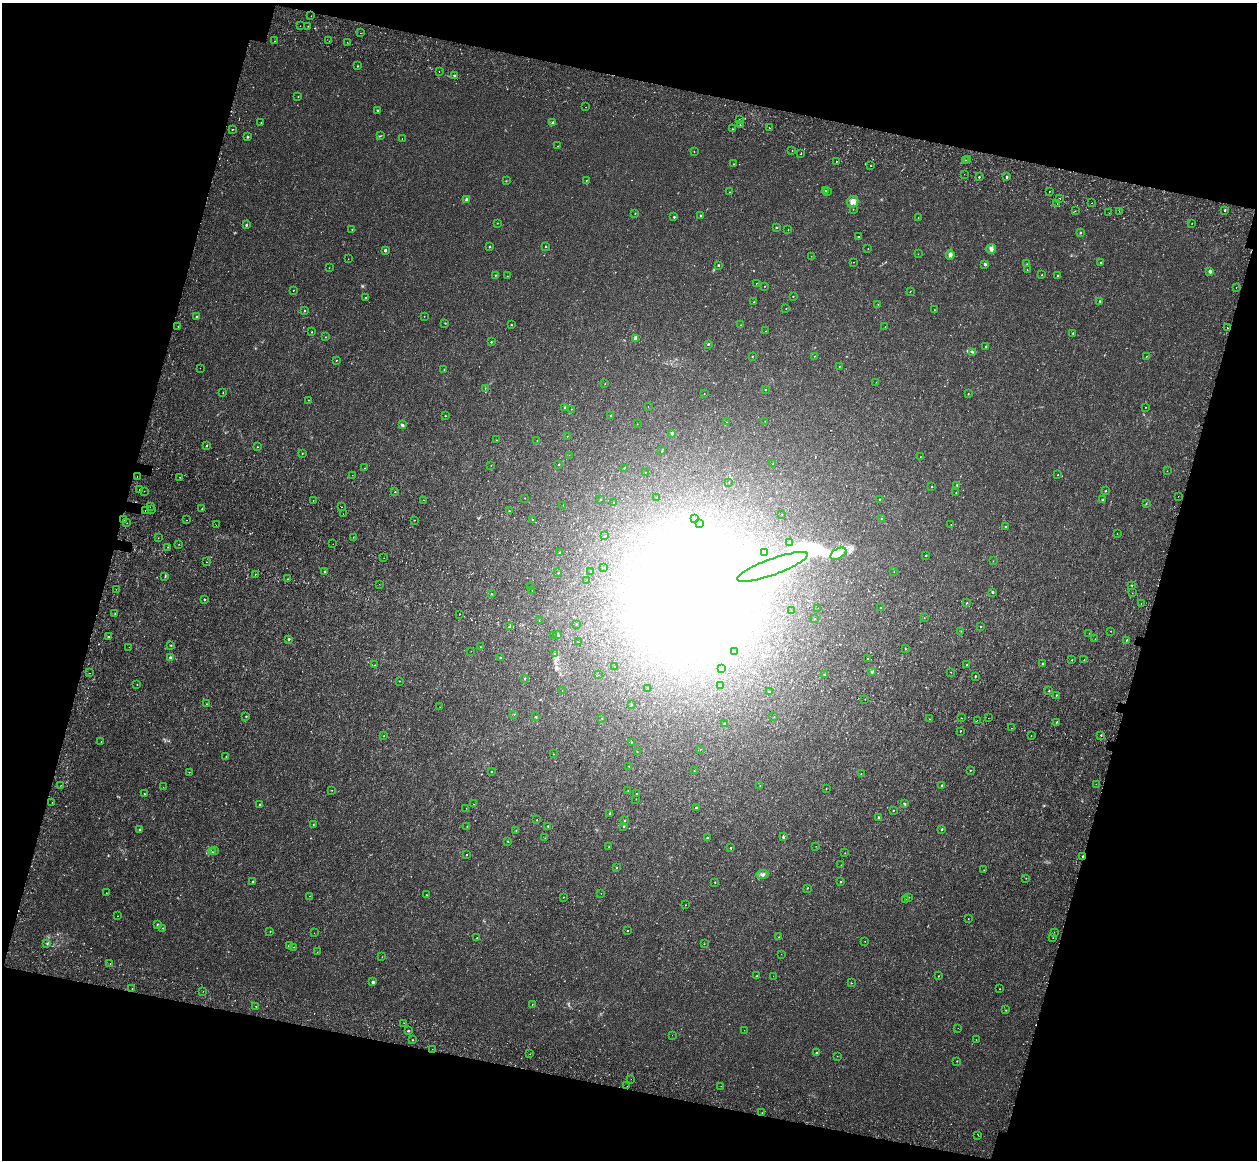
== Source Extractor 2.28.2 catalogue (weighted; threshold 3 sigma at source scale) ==
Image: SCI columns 146-5165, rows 615-5245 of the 5358 x 5763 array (HDU 1 of 3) = the unmasked area's bounding box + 8 px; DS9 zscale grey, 4 x 4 block average (1 PNG px = mean of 4 x 4 image px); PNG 1259 x 1162 px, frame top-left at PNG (2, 3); each listed source drawn as its Kron ellipse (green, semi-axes under 4 px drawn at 4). Shown black and unused: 31% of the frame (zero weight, under 3 of 4 exposures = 17% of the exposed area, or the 3 px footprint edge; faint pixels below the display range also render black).
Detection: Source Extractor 2.28.2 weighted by HDU 2 'WHT'. Background 3.37e-04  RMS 0.0013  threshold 0.00577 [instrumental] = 3 sigma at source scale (4.5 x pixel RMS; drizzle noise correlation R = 1.50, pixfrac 1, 0.0396/0.0396 arcsec/px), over >= 5 px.
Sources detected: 459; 4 too faint to see at this stretch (4 x 4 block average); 22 inside a brighter object's white glare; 7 cosmic-ray / hot-pixel residue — neither listed nor drawn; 1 coinciding with a brighter row at this scale — not listed separately; the other 425 listed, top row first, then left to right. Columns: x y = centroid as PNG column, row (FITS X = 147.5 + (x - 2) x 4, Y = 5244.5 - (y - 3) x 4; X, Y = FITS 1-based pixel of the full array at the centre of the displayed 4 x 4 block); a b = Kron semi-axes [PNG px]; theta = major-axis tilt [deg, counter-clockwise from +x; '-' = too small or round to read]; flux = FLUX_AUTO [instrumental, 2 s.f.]
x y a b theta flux
311 16 2 2 - 0.16
300 26 2 2 - 0.21
308 26 2 2 - 0.32
360 33 2 2 - 0.38
275 41 2 2 - 1.4
329 41 2 2 - 0.2
347 42 2 2 - 0.21
357 66 2 2 - 0.4
439 72 2 2 - 0.28
455 76 2 2 - 0.81
298 96 2 2 - 0.3
586 107 2 2 - 0.11
378 110 2 2 - 0.88
739 120 2 2 - 0.2
261 122 2 2 - 0.15
552 123 3 2 - 0.77
740 125 2 2 - 0.53
769 128 2 2 - 0.58
233 129 2 2 - 1.9
732 129 2 2 - 0.33
380 136 2 2 - 0.26
247 137 2 2 - 0.83
402 138 2 2 - 0.14
558 146 2 2 - 0.16
694 151 2 2 - 0.18
792 151 2 2 - 0.16
801 154 2 2 - 0.66
968 159 2 2 - 1.3
966 160 2 2 - 0.49
836 161 2 2 - 0.87
734 164 2 2 - 0.39
870 165 2 2 - 0.53
964 174 2 2 - 0.65
979 177 2 2 - 0.62
1007 177 2 2 - 1.4
586 180 2 2 - 0.3
506 181 2 2 - 0.24
825 191 2 2 - 0.37
1050 191 2 2 - 0.32
729 192 2 2 - 0.23
827 192 2 2 - 0.2
1060 198 2 2 - 0.87
467 199 2 2 - 2.8
853 202 6 5 - 4.5
1092 203 2 2 - 0.52
1057 204 2 2 - 0.71
853 209 2 2 - 0.22
1225 210 2 2 - 0.67
1075 211 2 2 - 0.31
1119 211 2 2 - 0.24
635 213 2 2 - 0.32
1109 213 2 2 - 0.17
700 216 2 2 - 0.67
674 217 2 2 - 0.66
918 218 2 2 - 0.46
497 223 2 2 - 0.25
1192 223 2 2 - 0.22
246 225 2 2 - 0.9
776 227 2 2 - 0.71
352 229 2 2 - 0.3
788 230 2 2 - 0.22
1080 233 2 2 - 0.92
858 237 2 2 - 0.55
489 247 2 2 - 0.74
546 247 2 2 - 0.47
868 248 2 2 - 0.19
991 249 5 4 - 2
385 250 2 2 - 1.4
918 254 2 2 - 0.15
950 255 5 4 - 1.9
811 256 2 2 - 0.19
348 259 2 2 - 0.15
853 262 2 2 - 0.14
1101 262 2 2 - 0.54
985 264 3 2 - 1.3
1027 264 2 2 - 0.27
718 265 2 2 - 0.86
329 268 2 2 - 0.19
1027 270 2 2 - 0.21
1210 271 3 2 - 2.6
495 275 2 2 - 0.44
1042 275 2 2 - 0.31
507 276 2 2 - 0.23
1058 276 2 2 - 0.97
756 283 2 2 - 0.24
764 286 2 2 - 0.31
1236 287 2 2 - 0.2
293 290 2 2 - 0.37
910 291 2 2 - 0.22
793 296 2 2 - 0.33
366 298 2 2 - 0.6
1100 301 2 2 - 0.58
754 302 2 2 - 0.41
878 304 2 2 - 0.21
786 308 2 2 - 0.27
934 310 2 2 - 0.18
304 311 2 2 - 0.41
424 316 2 2 - 0.19
197 317 2 2 - 1.3
445 323 2 2 - 0.41
511 325 2 2 - 0.53
741 325 2 2 - 0.27
178 326 2 2 - 0.16
885 327 2 2 - 0.23
1227 328 2 2 - 0.43
765 331 2 2 - 0.2
311 332 2 2 - 0.34
1073 333 2 2 - 0.76
325 337 2 2 - 0.24
636 338 4 4 - 2.6
491 342 2 2 - 0.52
708 344 2 2 - 0.83
986 346 2 2 - 0.84
973 352 4 2 - 0.89
752 356 2 2 - 0.32
814 356 2 2 - 0.22
1146 357 2 2 - 0.35
336 360 2 2 - 0.28
839 366 2 2 - 0.29
200 368 2 2 - 0.14
444 370 2 2 - 0.38
876 382 2 2 - 0.15
605 384 2 2 - 0.25
485 388 2 2 - 0.3
765 389 2 2 - 0.39
223 393 2 2 - 0.22
704 393 2 2 - 0.21
968 394 2 2 - 0.52
308 400 2 2 - 0.24
648 406 2 2 - 0.54
565 407 2 2 - 0.47
1145 407 2 2 - 0.21
571 409 2 2 - 0.16
445 415 2 2 - 0.28
610 415 2 2 - 0.39
765 421 2 2 - 0.15
726 422 2 2 - 0.28
637 424 2 2 - 0.27
402 425 3 2 - 1.6
672 433 2 2 - 2
567 436 2 2 - 0.21
496 440 2 2 - 0.29
537 441 2 2 - 0.19
207 445 2 2 - 0.52
257 447 2 2 - 0.36
662 451 2 2 - 0.48
302 453 2 2 - 0.3
569 455 2 2 - 0.12
920 457 2 2 - 0.21
559 464 2 2 - 0.48
773 464 2 2 - 0.26
491 465 2 2 - 0.15
364 468 2 2 - 0.23
624 468 2 2 - 0.46
1167 471 2 2 - 0.16
645 472 2 2 - 0.15
352 475 2 2 - 0.12
1058 475 2 2 - 0.23
137 476 2 2 - 0.22
180 477 2 2 - 1.6
729 482 2 2 - 0.2
957 485 2 2 - 0.5
932 487 2 2 - 0.37
139 489 2 2 - 0.26
144 491 2 2 - 0.22
1105 491 2 2 - 0.4
395 492 2 2 - 0.23
956 493 2 2 - 0.4
1178 496 2 2 - 0.19
525 498 2 2 - 0.21
656 498 2 2 - 0.61
601 499 2 2 - 0.36
879 499 2 2 - 0.36
424 500 2 2 - 0.2
1103 500 2 2 - 0.61
313 501 2 2 - 0.28
613 503 2 2 - 0.36
1146 504 2 2 - 0.33
563 505 2 2 - 0.18
150 507 2 2 - 0.15
341 507 2 2 - 0.2
151 509 2 2 - 0.29
202 509 2 2 - 0.27
145 510 2 2 - 0.2
510 511 2 2 - 0.52
343 514 2 2 - 0.13
782 514 2 2 - 0.2
882 518 2 2 - 0.45
695 519 2 2 - 0.17
124 520 2 2 - 0.18
186 520 2 2 - 0.15
414 520 2 2 - 0.45
533 520 2 2 - 0.67
127 523 2 2 - 0.18
699 524 2 2 - 0.14
951 524 2 2 - 0.17
216 525 2 2 - 0.2
1005 527 2 2 - 0.77
1117 533 2 2 - 0.16
605 536 2 2 - 0.3
353 537 2 2 - 0.2
158 538 2 2 - 0.18
790 542 2 2 - 0.19
179 544 2 2 - 0.19
333 544 2 2 - 0.48
168 547 2 2 - 0.31
560 552 2 2 - 0.38
764 552 2 2 - 0.17
838 554 9 5 29 4.5
926 555 2 2 - 0.55
384 558 2 2 - 0.15
993 561 2 2 - 0.13
207 562 2 2 - 0.39
773 567 37 8 20 890
604 568 2 2 - 0.15
325 571 2 2 - 0.73
591 571 2 2 - 0.27
894 572 2 2 - 0.15
558 573 2 2 - 0.34
255 574 2 2 - 0.27
165 576 3 2 - 0.47
287 579 2 2 - 0.31
587 580 2 2 - 0.12
379 584 2 2 - 0.12
1132 585 2 2 - 0.4
531 587 2 2 - 0.24
116 589 2 2 - 0.2
532 590 2 2 - 0.24
992 592 2 2 - 1
1132 593 2 2 - 0.17
491 594 2 2 - 0.33
204 599 2 2 - 0.64
967 602 2 2 - 0.24
1141 603 2 2 - 0.17
818 608 2 2 - 0.14
880 608 2 2 - 0.41
791 610 2 2 - 0.15
115 614 2 2 - 0.31
460 614 2 2 - 0.22
924 618 2 2 - 0.28
814 619 2 2 - 0.4
539 620 2 2 - 0.17
576 624 2 2 - 0.3
509 627 2 2 - 0.71
980 627 2 2 - 0.29
961 631 2 2 - 0.62
1111 631 2 2 - 0.25
1089 633 2 2 - 0.16
557 634 2 2 - 1.6
553 636 2 2 - 0.28
108 637 2 2 - 0.67
289 639 2 2 - 0.81
1095 639 2 2 - 0.46
1126 640 2 2 - 0.46
579 642 2 2 - 0.2
171 645 2 2 - 0.42
129 647 2 2 - 0.091
480 647 2 2 - 0.25
905 648 2 2 - 0.21
471 651 2 2 - 0.12
735 651 2 2 - 0.2
554 654 3 2 - 0.44
500 657 2 2 - 0.55
170 658 3 2 - 1.4
867 659 2 2 - 0.4
1072 660 2 2 - 0.33
1084 660 2 2 - 0.28
1042 664 2 2 - 0.65
375 665 2 2 - 0.15
967 665 2 2 - 0.35
614 666 2 2 - 0.14
722 669 2 2 - 0.19
872 672 2 2 - 1.1
951 672 2 2 - 0.37
90 673 2 2 - 0.12
824 674 2 2 - 0.53
598 675 2 2 - 0.68
975 676 2 2 - 0.56
525 678 2 2 - 0.56
399 681 2 2 - 0.34
137 684 2 2 - 0.22
720 686 2 2 - 0.37
648 688 2 2 - 0.13
562 690 2 2 - 0.16
1049 691 2 2 - 0.35
770 692 2 2 - 1.2
1056 695 2 2 - 0.33
865 699 2 2 - 0.2
206 704 2 2 - 0.27
632 704 2 2 - 0.53
440 707 2 2 - 0.17
514 714 2 2 - 0.17
246 716 2 2 - 0.53
536 717 2 2 - 0.58
774 717 2 2 - 0.24
602 718 2 2 - 0.22
962 718 2 2 - 0.17
988 718 2 2 - 0.14
929 719 2 2 - 0.24
977 720 2 2 - 0.17
1056 722 2 2 - 0.57
724 723 2 2 - 0.47
1011 728 2 2 - 0.26
960 731 2 2 - 0.45
1101 735 2 2 - 0.44
384 736 2 2 - 0.25
1031 736 2 2 - 0.19
101 742 2 2 - 0.2
631 742 2 2 - 0.34
700 749 2 2 - 0.17
637 751 2 2 - 0.17
553 754 2 2 - 0.21
226 756 2 2 - 0.24
629 766 2 2 - 0.22
694 770 2 2 - 0.32
970 770 2 2 - 0.48
492 771 2 2 - 0.48
189 772 2 2 - 0.22
861 774 2 2 - 0.15
1096 784 2 2 - 0.19
61 785 2 2 - 0.2
942 785 2 2 - 1.1
760 786 2 2 - 0.26
163 787 2 2 - 0.19
826 789 2 2 - 0.36
332 790 2 2 - 0.22
628 790 2 2 - 0.23
144 794 2 2 - 0.31
637 794 2 2 - 0.56
636 799 2 2 - 0.16
52 802 2 2 - 0.14
474 804 2 2 - 0.13
905 804 3 2 - 0.86
260 805 2 2 - 0.55
466 808 2 2 - 0.16
696 808 2 2 - 1.1
893 810 2 2 - 0.32
610 813 2 2 - 1.3
878 817 2 2 - 0.61
537 820 2 2 - 0.16
624 820 2 2 - 0.34
313 824 2 2 - 0.25
467 826 2 2 - 0.29
548 826 2 2 - 0.45
624 826 2 2 - 0.65
942 829 2 2 - 0.78
140 830 3 2 - 0.96
516 830 2 2 - 0.28
783 837 2 2 - 1
545 838 2 2 - 0.17
707 838 2 2 - 0.63
508 841 2 2 - 0.39
609 846 2 2 - 0.31
816 846 2 2 - 0.18
731 848 2 2 - 0.62
214 850 2 2 - 0.41
213 852 2 2 - 0.22
845 853 2 2 - 0.27
466 855 2 2 - 0.33
1082 856 2 2 - 0.44
841 865 2 2 - 0.22
617 868 2 2 - 0.41
984 870 2 2 - 0.22
762 874 6 3 7 2.1
1026 878 2 2 - 0.21
253 881 2 2 - 0.85
715 882 2 2 - 0.35
841 882 2 2 - 0.46
807 888 2 2 - 0.38
106 893 2 2 - 0.2
601 893 2 2 - 0.15
426 895 2 2 - 0.34
309 896 2 2 - 0.18
563 897 2 2 - 0.21
908 897 2 2 - 0.47
905 900 2 2 - 0.51
685 905 2 2 - 0.22
118 916 2 2 - 0.21
968 919 2 2 - 0.17
158 925 2 2 - 0.73
163 928 2 2 - 0.36
270 931 2 2 - 0.23
627 931 2 2 - 0.49
1054 932 2 2 - 0.11
314 933 2 2 - 0.16
779 937 2 2 - 0.19
477 938 2 2 - 0.24
1053 938 2 2 - 0.39
865 941 2 2 - 0.17
47 944 3 2 - 0.57
704 944 2 2 - 0.21
289 946 3 2 - 1.1
294 947 2 2 - 0.21
317 952 2 2 - 0.11
781 954 2 2 - 0.13
382 957 2 2 - 0.13
110 963 2 2 - 0.51
757 976 2 2 - 0.89
773 976 2 2 - 0.45
938 976 2 2 - 0.36
373 982 2 2 - 1.4
852 983 2 2 - 0.21
132 988 2 2 - 0.19
999 989 2 2 - 0.22
203 991 2 2 - 0.18
532 1004 2 2 - 0.21
256 1006 2 2 - 0.32
1006 1010 2 2 - 0.33
404 1023 2 2 - 0.36
958 1028 2 2 - 0.14
744 1030 2 2 - 0.36
408 1031 2 2 - 0.78
672 1035 2 2 - 0.14
412 1040 2 2 - 0.43
976 1040 2 2 - 0.17
432 1049 2 2 - 0.14
816 1053 2 2 - 0.73
530 1054 2 2 - 0.39
837 1056 2 2 - 0.19
957 1061 2 2 - 0.37
631 1079 2 2 - 0.1
627 1086 2 2 - 0.11
721 1086 2 2 - 0.47
762 1113 2 2 - 0.2
978 1135 2 2 - 0.95
Overlapping masked pixels (flux is a lower limit): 1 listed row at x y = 1082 856
Diffuse or blended objects may show on this block-average render without a row.